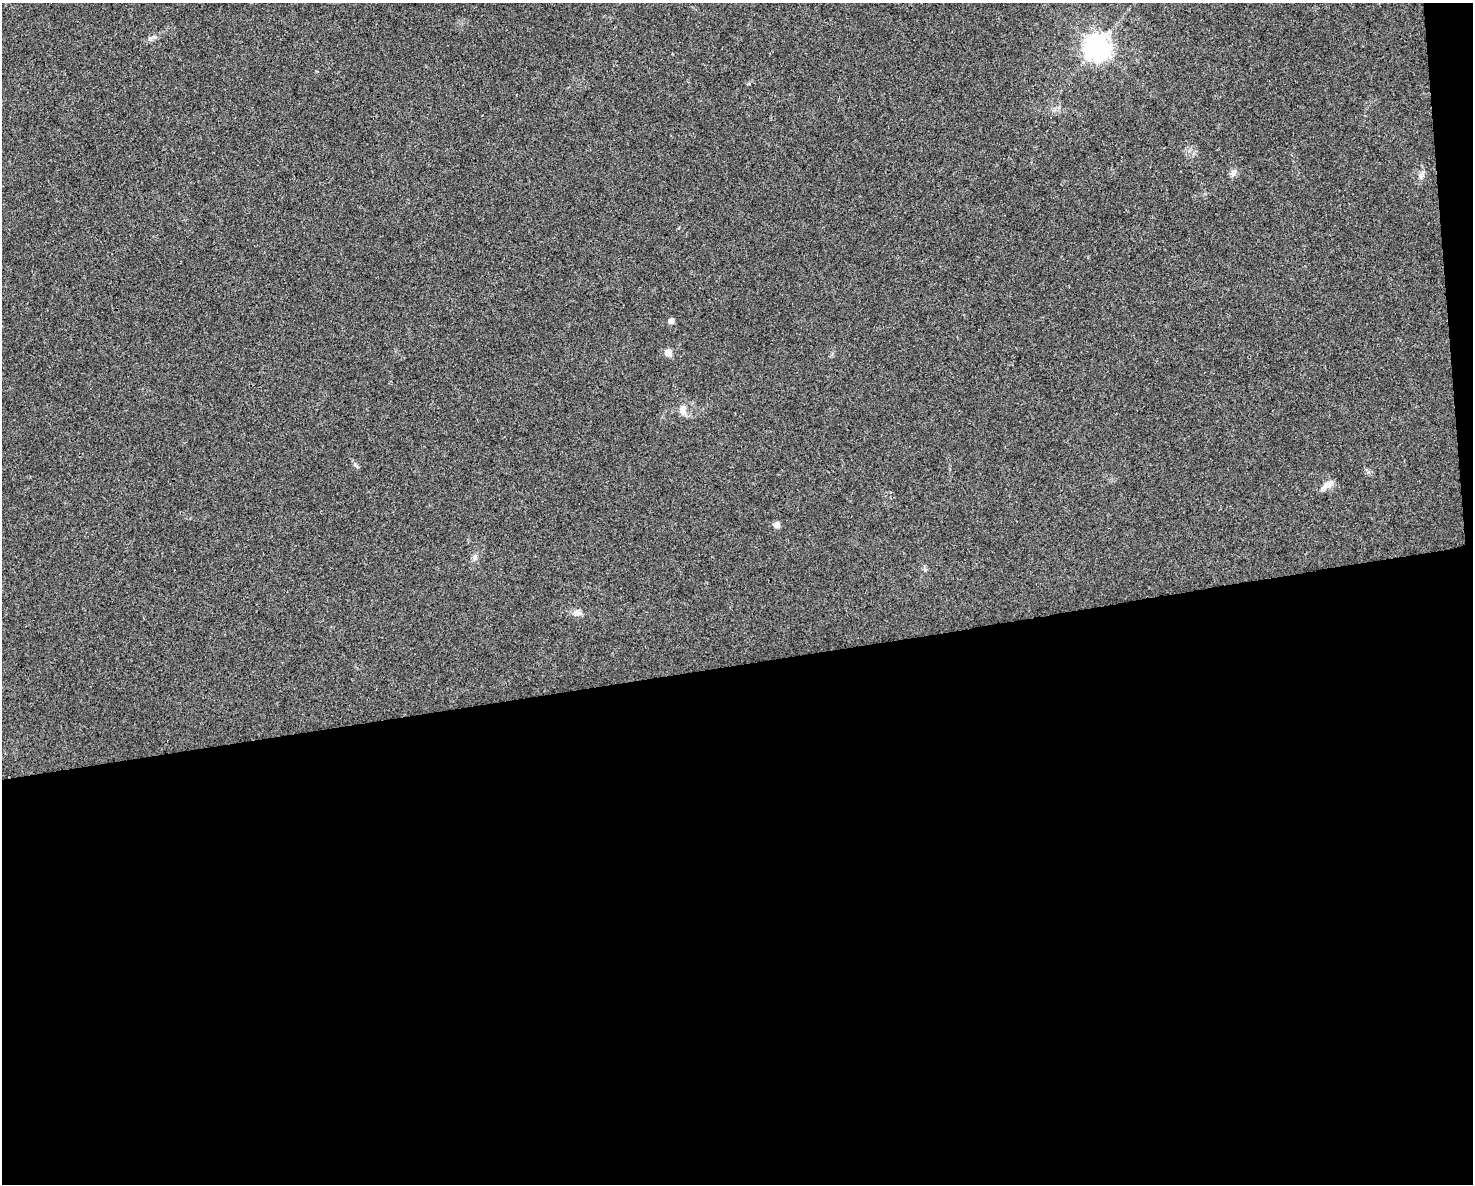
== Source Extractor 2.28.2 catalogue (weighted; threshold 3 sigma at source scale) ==
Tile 12 of 3 x 4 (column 3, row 4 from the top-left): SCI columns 2961-4431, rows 1-1182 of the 4494 x 4730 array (HDU 1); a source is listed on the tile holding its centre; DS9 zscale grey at full resolution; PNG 1475 x 1186 px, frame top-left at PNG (2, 3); no overlay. Shown black and unused: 45% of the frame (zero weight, under 3 of 4 exposures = <1% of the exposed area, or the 3 px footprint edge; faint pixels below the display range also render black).
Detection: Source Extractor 2.28.2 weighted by HDU 2 'WHT'; one run over the whole footprint, this tile lists its part. Background 0.0315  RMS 0.004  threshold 0.018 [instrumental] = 3 sigma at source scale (4.5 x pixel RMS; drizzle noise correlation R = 1.50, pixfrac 1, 0.0396/0.0396 arcsec/px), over >= 5 px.
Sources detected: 11; all 11 listed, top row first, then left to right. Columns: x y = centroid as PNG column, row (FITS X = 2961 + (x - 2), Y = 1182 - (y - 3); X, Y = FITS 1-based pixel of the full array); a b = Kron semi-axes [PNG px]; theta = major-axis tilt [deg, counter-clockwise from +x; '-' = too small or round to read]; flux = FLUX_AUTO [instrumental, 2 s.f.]
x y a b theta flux
1097 47 8 8 - 410
1233 173 9 8 - 1.7
1421 176 10 5 -89 1.2
671 321 5 4 - 2.4
668 353 6 5 - 4.6
683 409 12 10 71 2.8
355 464 7 4 -57 0.76
1328 484 18 7 36 2.7
776 525 6 6 - 2.1
474 558 9 4 71 0.9
577 612 11 8 2 2.1